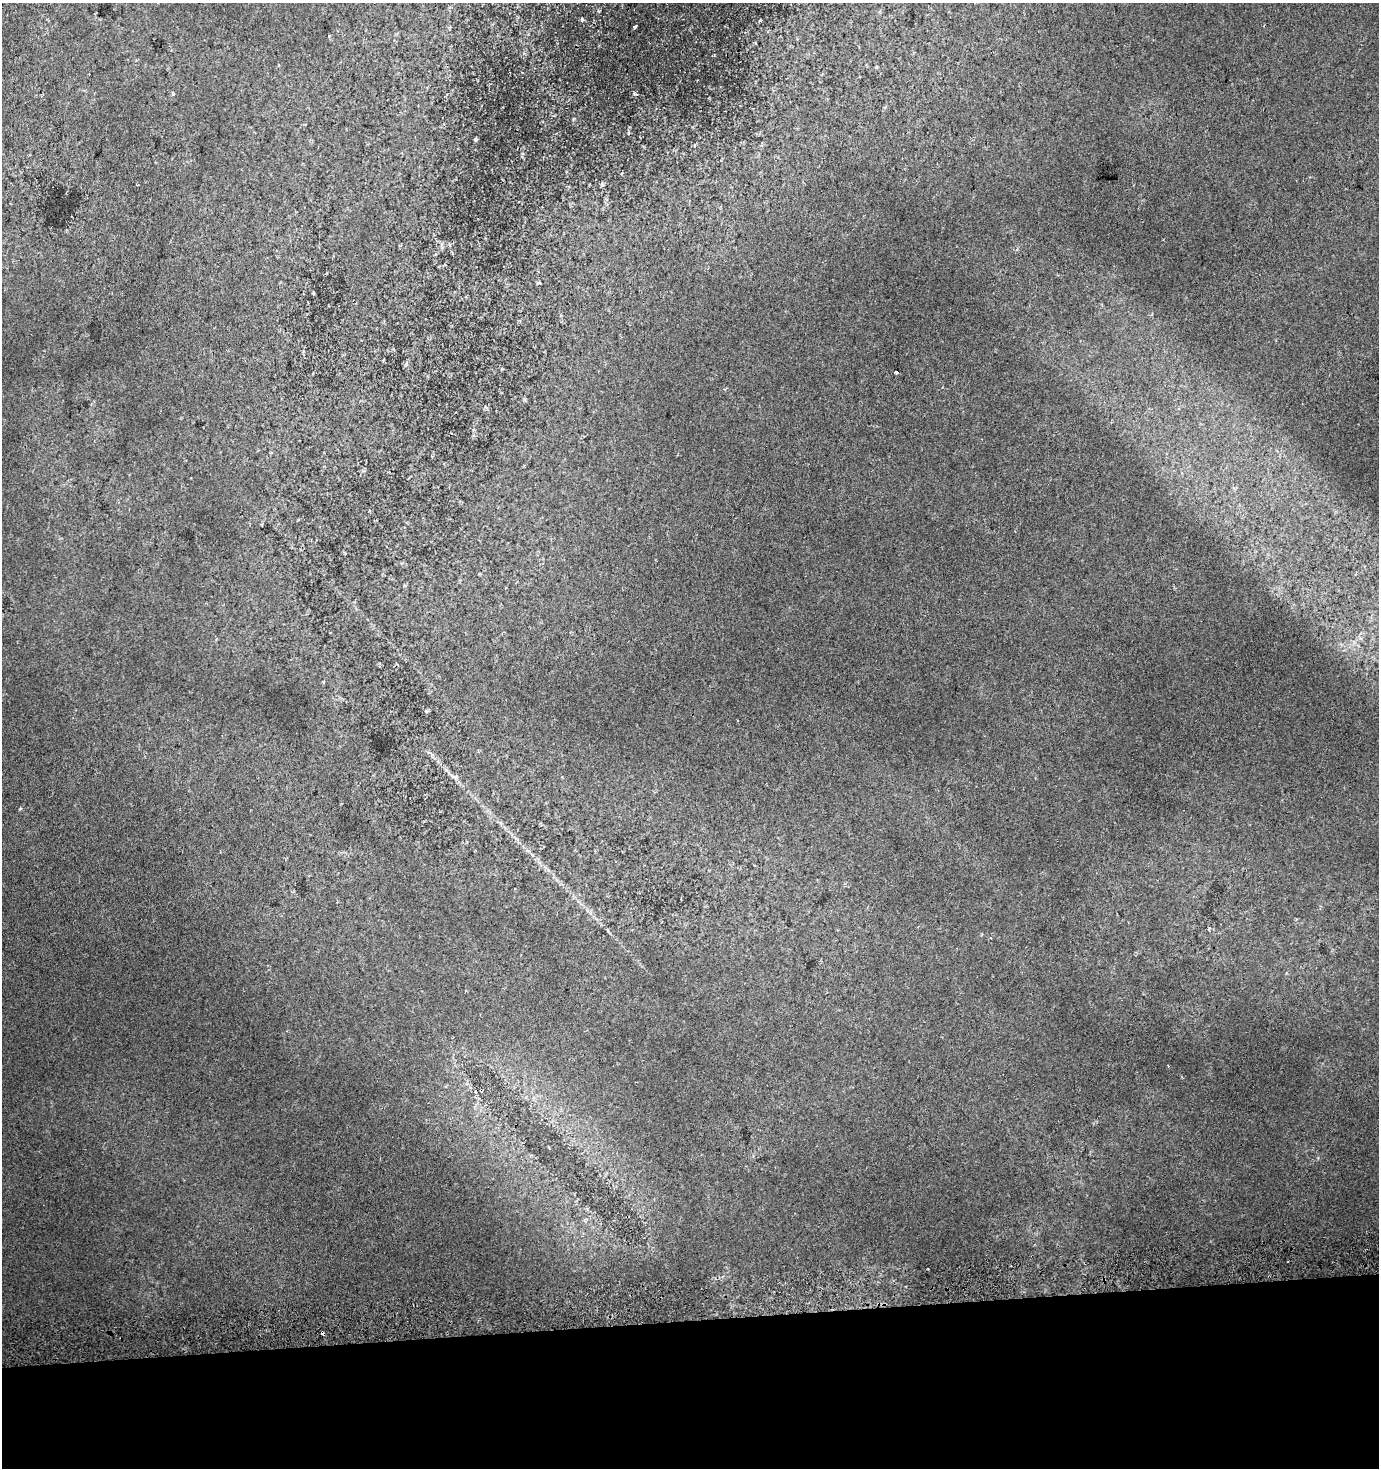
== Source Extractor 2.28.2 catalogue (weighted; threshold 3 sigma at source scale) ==
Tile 8 of 3 x 3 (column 2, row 3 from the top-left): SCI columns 1378-2754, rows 41-1506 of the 4131 x 4478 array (HDU 1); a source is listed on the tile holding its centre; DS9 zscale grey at full resolution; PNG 1381 x 1470 px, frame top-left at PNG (2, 3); no overlay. Shown black and unused: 10% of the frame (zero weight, under 2 of 3 exposures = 2% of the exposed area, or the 3 px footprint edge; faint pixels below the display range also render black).
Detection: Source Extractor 2.28.2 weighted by HDU 2 'WHT'; one run over the whole footprint, this tile lists its part. Background 0.0216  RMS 0.0095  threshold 0.0427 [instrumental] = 3 sigma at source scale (4.5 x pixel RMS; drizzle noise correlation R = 1.50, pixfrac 1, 0.0396/0.0396 arcsec/px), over >= 5 px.
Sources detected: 11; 1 cosmic-ray / hot-pixel residue — not listed; the other 10 listed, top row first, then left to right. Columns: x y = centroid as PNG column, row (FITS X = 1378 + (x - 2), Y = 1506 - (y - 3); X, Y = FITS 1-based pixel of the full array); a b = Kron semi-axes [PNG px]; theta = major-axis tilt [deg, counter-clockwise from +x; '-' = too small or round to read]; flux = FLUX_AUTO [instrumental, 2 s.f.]
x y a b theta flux
582 19 6 4 -73 1.8
635 27 4 3 - 1.5
329 36 3 3 - 0.77
173 94 4 4 - 1
475 140 4 3 - 1.6
602 184 6 4 -72 1.3
897 373 3 3 - 2.9
426 711 5 4 - 1
455 777 12 6 -25 3.5
322 1333 4 3 - 7
Overlapping masked pixels (flux is a lower limit): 1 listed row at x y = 322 1333